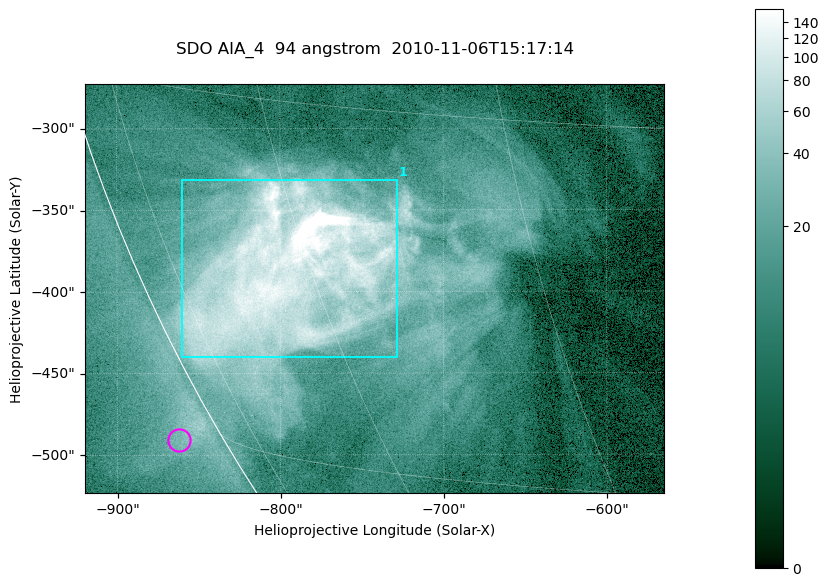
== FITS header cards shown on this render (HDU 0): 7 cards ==
TELESCOP= 'SDO     '           /
INSTRUME= 'AIA_4   '           /
WAVELNTH=                   94 /
WAVEUNIT= 'angstrom'           /
DATE-OBS= '2010-11-06T15:17:14.12' /
CTYPE1  = 'HPLN-TAN'           /
CTYPE2  = 'HPLT-TAN'           /

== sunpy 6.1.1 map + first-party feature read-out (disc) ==
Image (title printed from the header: SDO AIA_4  94 angstrom  2010-11-06T15:17:14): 591 x 417 px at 0.6 arcsec/px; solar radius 968 arcsec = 1614 px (partial field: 2.7% of the solar disc is inside the frame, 88% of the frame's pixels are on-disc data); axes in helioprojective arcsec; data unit not stated in the header (colour bar unlabelled)
Pointing: header CRPIX1/2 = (2053.81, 2042.90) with CRVAL1/2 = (0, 0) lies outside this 591 x 417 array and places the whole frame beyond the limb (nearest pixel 1.36 R_sun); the SolarSoft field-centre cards XCEN/YCEN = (-742.1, -398.2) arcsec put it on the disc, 768 arcsec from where CRPIX/CRVAL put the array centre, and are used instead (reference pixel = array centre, CRVAL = XCEN/YCEN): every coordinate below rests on XCEN/YCEN
Orientation: roll -0.138 deg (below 1 deg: not rotated)
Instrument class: DISC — disc imager (sunpy class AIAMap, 94 A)
Bright regions (active regions / flare kernels): reference = the on-disc median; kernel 5 px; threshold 5 sigma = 55.4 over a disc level ~10.5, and >= 1.15x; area >= 246 px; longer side >= 5 px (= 3 arcsec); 1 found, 1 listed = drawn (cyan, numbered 1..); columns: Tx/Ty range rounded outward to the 2 arcsec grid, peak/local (2 s.f.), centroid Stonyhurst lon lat
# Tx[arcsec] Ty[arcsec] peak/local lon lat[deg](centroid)
1 -860..-728 -440..-330 36 -62 -22
Off-limb structures (1.02-1.3 R_sun): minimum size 123 px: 2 found; the strongest spans PA ~120 deg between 1.02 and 1.03 R_sun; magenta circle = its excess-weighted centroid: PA ~120 deg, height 1.02 R_sun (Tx ~-862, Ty ~-490 arcsec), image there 1.7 x the reference